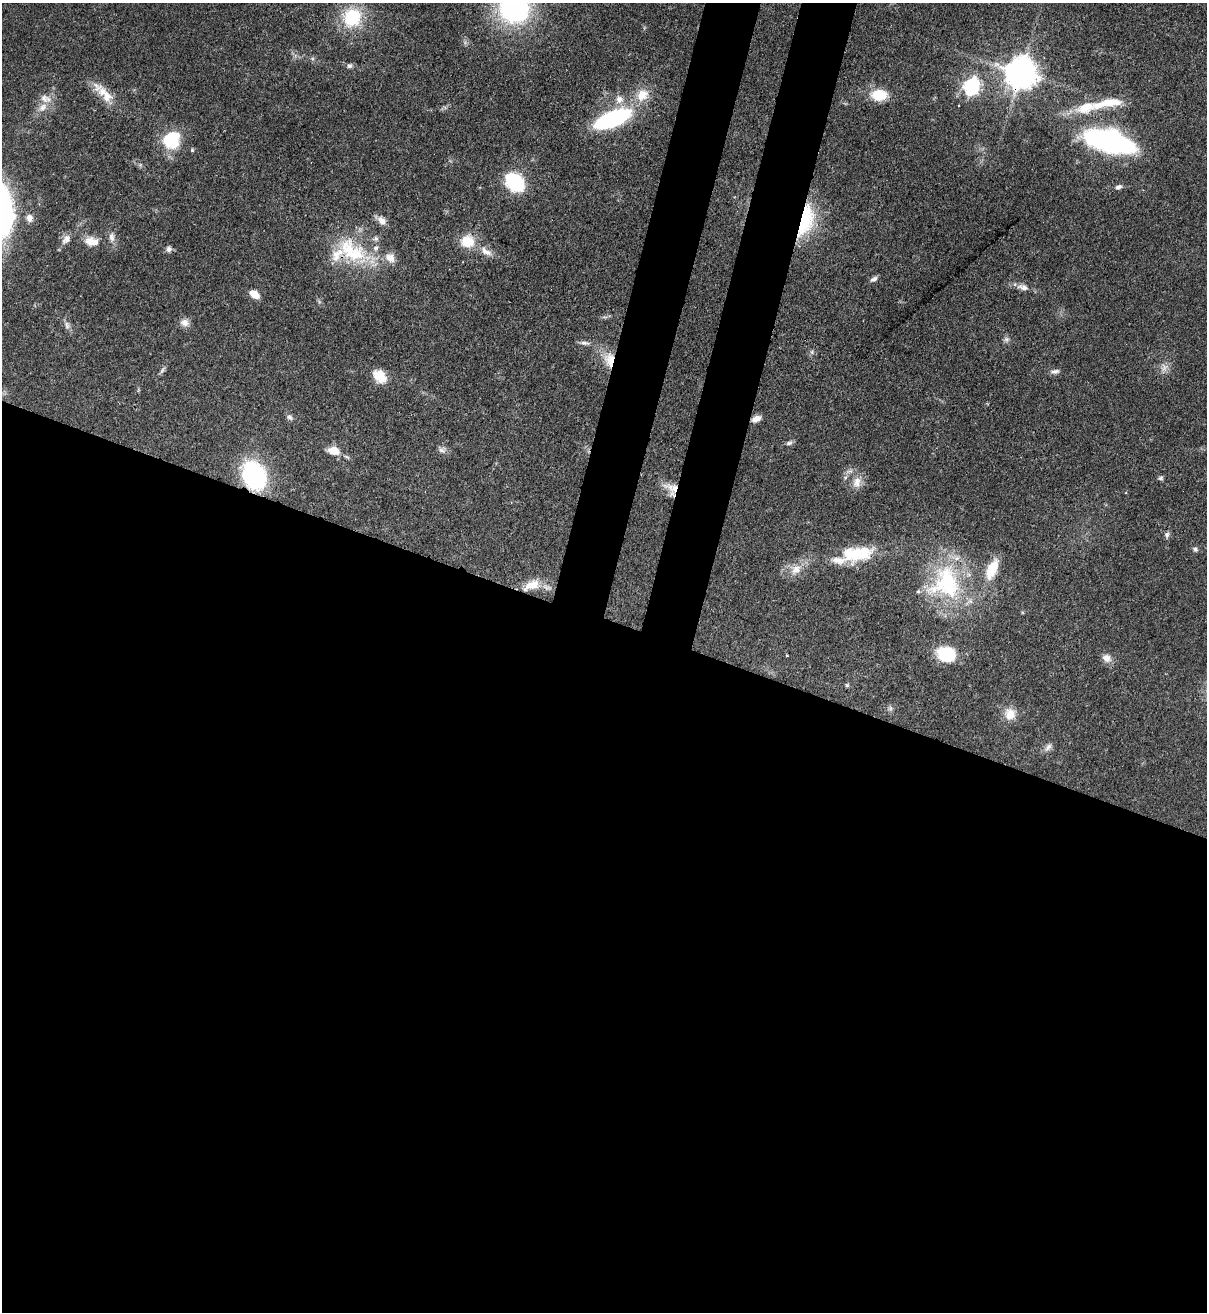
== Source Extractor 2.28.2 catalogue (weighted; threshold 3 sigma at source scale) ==
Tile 14 of 4 x 4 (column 2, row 4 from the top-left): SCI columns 1548-2752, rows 32-1341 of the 5378 x 5302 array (HDU 1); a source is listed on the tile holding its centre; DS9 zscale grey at full resolution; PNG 1209 x 1314 px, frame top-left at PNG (2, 3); no overlay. Shown black and unused: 57% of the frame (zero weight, under 3 of 4 exposures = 7% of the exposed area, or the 3 px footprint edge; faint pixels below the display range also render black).
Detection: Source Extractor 2.28.2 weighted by HDU 2 'WHT'; one run over the whole footprint, this tile lists its part. Background 0.0932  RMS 0.0041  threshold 0.0185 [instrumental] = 3 sigma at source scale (4.5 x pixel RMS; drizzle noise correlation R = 1.50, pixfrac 1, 0.05/0.05 arcsec/px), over >= 5 px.
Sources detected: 74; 1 inside a brighter object's white glare — not listed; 9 inside a brighter listed object's ellipse — not listed separately; the other 64 listed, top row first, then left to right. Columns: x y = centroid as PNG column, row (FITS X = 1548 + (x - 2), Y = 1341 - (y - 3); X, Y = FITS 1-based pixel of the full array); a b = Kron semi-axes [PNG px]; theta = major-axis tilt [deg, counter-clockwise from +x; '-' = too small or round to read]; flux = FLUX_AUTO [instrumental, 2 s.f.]
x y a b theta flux
514 9 31 27 -18 69
352 17 22 20 53 21
349 66 7 6 - 1.1
1021 73 10 9 - 790
971 86 8 6 62 120
642 95 19 15 42 7.6
879 95 14 10 2 13
107 96 18 13 -64 6
46 99 18 11 -18 3.9
619 99 11 10 - 3.2
1108 103 49 11 10 13
958 105 3 2 - 0.48
613 119 29 12 23 61
171 140 15 12 48 27
1109 141 32 15 -17 120
515 182 13 10 -44 47
1118 187 7 5 24 1.4
2 212 45 18 -86 98
29 218 10 8 -68 2.3
382 220 13 9 -48 2.8
806 220 43 17 74 23
112 237 14 8 -82 2.4
66 239 14 9 56 2.7
89 241 14 12 50 3.7
468 241 16 15 - 9.3
168 249 8 7 - 1.4
351 251 54 27 -34 30
486 251 20 9 -37 4
874 279 11 5 25 1.4
1023 287 16 8 -13 2.8
254 294 9 6 -32 5.8
184 322 11 10 - 2.7
67 325 12 6 -83 1.6
1006 339 8 6 20 1.1
584 343 13 5 -2 1.6
812 352 7 4 -90 0.72
609 360 21 13 -87 7.9
1164 368 11 9 58 2.6
162 371 10 5 63 1
1055 371 12 5 6 1.5
380 376 17 12 -49 7.2
290 417 9 7 -39 1.3
756 419 10 6 26 2.8
789 443 9 5 15 1.1
442 450 10 8 5 1.7
333 451 12 9 -10 5.6
254 475 23 18 -69 61
1161 478 7 5 17 0.83
857 482 17 11 82 4.4
674 488 19 14 0 7
1167 535 8 5 64 1
1195 549 7 5 -28 0.93
857 553 40 18 6 19
796 569 16 12 55 5
992 569 26 12 65 9.4
946 583 50 46 74 48
531 585 25 12 24 7.2
946 654 20 16 -17 17
787 655 3 2 - 0.52
1106 658 13 10 -33 3
847 685 6 5 - 0.68
890 708 7 5 61 0.99
1010 714 16 14 -79 5.6
1048 747 13 6 51 1.8
Overlapping masked pixels (flux is a lower limit): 6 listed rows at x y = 1021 73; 806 220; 351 251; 609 360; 254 475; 674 488
Isophote crosses this tile's border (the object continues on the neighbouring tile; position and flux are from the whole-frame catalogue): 2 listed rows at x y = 514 9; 2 212